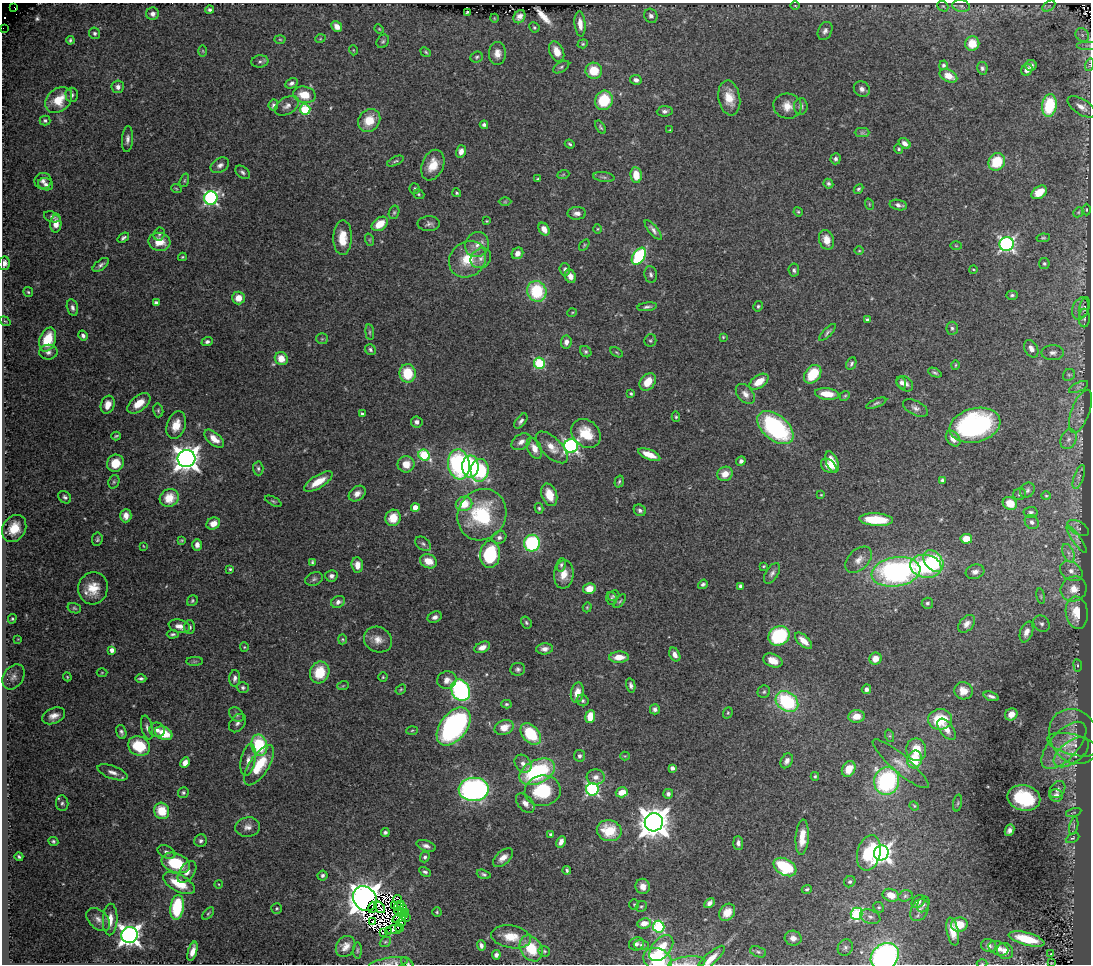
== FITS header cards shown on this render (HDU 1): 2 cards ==
NAXIS1  =                 1089
NAXIS2  =                  962

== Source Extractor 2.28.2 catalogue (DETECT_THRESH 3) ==
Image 1089 x 962 px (HDU 1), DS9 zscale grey, 1 PNG px = 1 image px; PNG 1093 x 966 px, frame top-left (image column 1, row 962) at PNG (2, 3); each listed source drawn as its Kron ellipse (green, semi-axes under 4 px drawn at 4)
Background 0.515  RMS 0.026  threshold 0.0793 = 3 sigma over >= 5 px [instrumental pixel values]
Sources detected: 492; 6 with non-positive FLUX_AUTO (blend fragments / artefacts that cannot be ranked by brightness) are neither listed nor drawn; the other 486 listed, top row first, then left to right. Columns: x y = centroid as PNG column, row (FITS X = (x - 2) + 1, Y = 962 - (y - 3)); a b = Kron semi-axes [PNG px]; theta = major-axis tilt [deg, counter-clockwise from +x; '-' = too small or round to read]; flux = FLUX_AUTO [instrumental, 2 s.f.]
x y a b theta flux
795 6 5 3 - 1.5
943 6 6 5 - 2.4
961 6 9 6 -10 5.1
1049 6 7 4 33 3.5
14 7 3 2 - 470
209 10 4 4 - 4.1
467 12 3 3 - 2.3
153 14 6 6 - 7.8
651 16 7 6 - 6.5
519 17 7 5 57 9.3
494 18 4 3 - 1.5
580 24 13 5 -85 16
337 27 6 5 - 11
534 27 5 5 - 3.1
3 28 2 2 - 80
379 29 5 4 - 1.8
825 31 9 6 63 7.1
95 33 6 5 - 3.9
1082 35 7 6 - 5.7
280 39 5 3 - 1.9
320 39 5 3 - 1.4
70 40 4 3 - 2.6
383 41 7 5 55 3.4
972 43 7 7 - 36
583 44 5 4 - 2.2
1088 45 12 4 0 4.3
353 50 5 3 - 1.4
203 51 6 4 -89 2.2
426 52 5 3 - 2.5
557 52 11 7 -66 23
497 53 11 8 89 14
477 57 6 5 - 3.1
260 61 8 6 8 5.3
943 65 4 4 - 3.8
1031 65 5 5 - 7.7
1089 65 6 4 72 3.1
561 67 9 5 31 3.7
982 68 6 5 - 4.3
1027 70 6 5 - 11
594 71 8 8 - 39
948 76 9 6 -27 24
636 80 6 5 - 6.1
291 83 6 5 - 5.3
118 87 6 6 - 8.3
862 89 8 7 - 8.6
72 95 7 6 - 5.1
304 95 11 8 -11 36
729 98 17 11 -80 29
59 100 15 11 39 40
604 100 10 8 65 73
273 105 5 5 - 4.4
1049 105 11 7 81 97
287 106 13 8 30 9.4
787 106 14 12 -13 22
801 106 8 6 83 5.7
1081 107 16 7 -33 14
305 109 5 5 - 140
665 111 8 5 5 5.9
45 120 5 5 - 4.2
369 120 12 10 49 38
484 125 4 4 - 4.6
600 127 7 3 -56 2.9
670 130 3 3 - 1.8
862 133 7 4 0 4.1
127 139 13 5 86 7.8
905 143 6 4 -40 8.3
570 144 5 4 - 2.8
899 149 5 4 - 2.8
461 151 6 5 - 11
836 159 5 5 - 4.6
395 161 9 4 25 3.2
997 162 9 8 - 68
220 165 10 7 30 8.1
433 165 16 10 67 31
242 172 8 5 -38 4.7
563 175 6 4 20 2.1
636 175 8 5 -83 31
604 177 10 5 -8 4.7
537 179 4 2 - 2
184 180 7 4 70 2.7
43 181 8 8 - 7.4
46 184 7 6 - 6.7
828 184 5 4 - 3.7
176 188 5 3 - 1.8
414 189 5 5 - 2.6
859 189 5 4 - 3.1
1039 192 8 5 35 29
457 193 4 3 - 2.2
419 194 6 4 -21 2.6
211 198 7 6 - 370
505 202 6 4 1 2.1
869 204 6 3 -73 1.8
898 205 9 5 -12 6.7
1086 210 6 3 -90 1.6
394 212 7 5 73 3.1
798 212 5 4 - 2.2
1078 212 5 4 - 2.4
577 213 9 6 1 9.4
52 217 9 5 -17 4.5
487 221 3 2 - 1.8
56 224 9 5 87 18
380 224 9 6 36 32
429 224 11 7 1 6.7
544 229 7 5 -59 16
597 229 5 3 - 1.7
653 230 12 4 -51 6.9
159 234 7 5 64 3.8
123 238 6 3 38 4
343 238 17 9 89 31
1043 238 7 4 8 2.5
370 240 6 4 -72 2.3
826 240 10 7 -72 20
159 242 11 9 -13 30
1007 244 7 7 - 460
477 245 13 11 59 18
584 245 6 3 54 1.8
956 246 6 3 -2 1.8
859 251 4 3 - 1.6
518 253 6 5 - 13
639 256 9 6 55 180
182 257 4 3 - 2.3
481 258 11 9 39 12
468 259 20 17 42 58
4 263 7 5 76 12
1044 263 5 5 - 2.9
101 265 9 5 36 5.4
565 269 6 5 - 5.6
973 269 4 3 - 1.6
794 270 6 5 - 4.2
651 274 8 6 -81 5.1
570 276 7 5 -67 11
537 291 10 9 - 110
28 292 5 4 - 2.6
1012 295 6 4 1 3.5
238 298 6 6 - 21
156 303 4 3 - 4.8
758 306 5 4 - 2.8
72 307 8 5 -75 6.6
647 307 10 4 8 4.7
1084 307 10 5 75 3.5
1080 309 11 8 71 9.5
572 313 5 3 - 1.5
1084 318 9 5 89 4.7
867 320 4 3 - 3.4
5 321 6 3 -35 1.8
952 328 6 6 - 4.6
370 332 8 4 -83 3.2
827 332 11 4 46 4
83 335 5 4 - 5.3
723 337 4 4 - 1.9
48 339 12 8 70 58
322 339 6 5 - 2.9
650 340 6 6 - 3.1
207 342 5 4 - 4.7
566 342 6 5 - 8.7
1031 349 9 6 -60 9.6
370 350 6 5 - 4.2
48 352 9 7 2 8
586 352 6 5 - 3.2
616 352 7 4 -31 2.4
1053 353 11 7 0 7.8
281 359 7 6 - 24
539 363 5 5 - 160
851 364 6 4 63 4.4
955 365 5 3 - 1.8
408 373 9 8 - 61
935 373 7 3 -25 3.3
813 374 10 7 52 63
1069 375 6 5 - 3.5
648 382 10 7 51 27
759 382 11 6 35 30
901 383 6 4 -69 5.6
905 384 9 6 -39 9.9
1078 387 10 4 26 4.6
631 394 4 3 - 2.8
745 394 11 7 -48 11
827 394 12 5 -6 32
845 396 5 4 - 2.4
139 403 13 7 38 27
876 403 11 4 23 4
108 405 9 6 70 17
915 408 14 7 -28 8.3
158 410 7 5 -77 3.1
1081 411 22 9 70 15
362 414 3 3 - 3.3
676 417 5 4 - 2.8
521 421 9 5 52 5.6
417 422 6 5 - 6.4
176 425 14 9 71 27
975 425 26 17 14 360
775 428 21 12 -40 260
586 433 16 13 -42 46
116 436 5 3 - 2.3
214 439 12 6 -40 21
953 439 9 6 -53 15
1069 439 10 7 67 9.6
521 442 10 7 34 11
571 446 7 7 - 490
552 447 20 10 -44 23
534 448 11 6 -64 18
424 455 6 5 - 150
649 455 12 5 -22 26
187 459 9 8 - 1900
741 461 5 4 - 6.3
832 462 11 6 -68 24
115 463 9 8 - 35
406 464 8 8 - 24
459 464 15 11 -82 250
470 466 11 8 88 180
829 466 9 6 -40 14
258 468 7 5 -87 4
480 470 11 9 84 140
725 474 8 7 - 19
1079 477 13 5 70 6
942 481 4 3 - 3.8
114 482 7 5 69 3.2
318 482 16 6 31 31
619 482 6 4 72 3.1
1027 490 8 6 48 5.1
357 494 9 6 38 12
1019 494 6 5 - 4
549 495 12 7 -71 30
821 495 3 3 - 1.5
1046 496 5 4 - 2.2
65 497 7 5 -44 4.5
169 498 10 8 35 31
273 501 9 4 -26 2.8
1010 503 7 6 - 34
464 504 8 7 - 40
415 507 4 4 - 24
539 508 5 4 - 3.2
640 510 6 5 - 5.3
1031 512 7 5 3 4.2
482 515 26 24 59 140
126 516 7 5 86 12
393 518 8 7 - 32
876 520 17 6 -3 74
1032 522 8 6 -48 5.6
213 524 7 6 - 14
14 528 14 11 58 38
1078 528 12 6 -30 6.4
499 537 7 6 - 5.7
97 539 7 5 83 3.6
966 539 6 5 - 36
1077 539 16 4 -55 7.2
181 540 4 3 - 2
532 543 8 8 - 170
423 544 9 6 -37 5.1
197 545 6 5 - 9.4
143 546 3 2 - 1.2
1068 553 10 5 -67 6.9
490 554 13 10 84 120
859 560 16 10 43 16
429 561 9 7 -23 27
933 561 12 8 -52 100
312 562 4 3 - 2.8
357 565 8 6 -84 13
561 565 7 4 80 3.7
764 566 3 2 - 1.7
926 566 16 11 -9 120
230 569 4 4 - 2.4
1071 571 12 9 -33 13
896 572 24 14 9 420
975 572 9 7 16 8.8
772 573 11 6 57 7
564 574 14 10 84 22
331 576 6 5 - 6.6
314 579 9 6 21 5
703 584 5 4 - 4.1
740 586 4 3 - 3.6
93 588 16 14 76 36
589 589 6 5 - 21
1074 589 13 12 - 23
613 596 6 5 - 2.8
1041 596 8 4 -81 2.7
611 599 6 5 - 3.1
192 601 6 5 - 2.9
620 601 8 3 50 2.6
338 602 7 5 29 7
927 603 6 5 - 3.8
587 607 5 4 - 2
74 608 7 5 -17 3.2
1077 613 16 11 -81 42
435 617 7 5 25 6.9
12 619 5 4 - 2.5
526 622 6 5 - 3.2
967 624 10 6 47 10
1041 624 9 7 -46 5.8
179 626 11 6 -15 11
189 627 7 5 90 5.1
1026 632 11 6 71 14
173 634 6 3 3 3.6
779 636 11 9 29 140
18 639 3 3 - 1.2
342 639 5 4 - 2.2
378 640 14 12 -28 18
803 641 10 5 -42 18
244 647 4 4 - 1.9
482 647 8 5 24 10
545 649 8 5 6 8.5
112 650 4 4 - 12
675 654 7 5 -61 8.8
619 657 10 5 2 22
875 659 6 6 - 16
195 661 8 4 0 3.2
773 661 10 6 -21 18
1078 665 6 3 -82 2.2
518 669 7 6 - 4.5
320 672 11 9 72 51
102 673 5 3 - 1.6
13 677 13 10 55 11
67 677 4 3 - 1.7
383 677 4 4 - 2.3
141 678 5 4 - 4
235 678 8 5 86 6.4
447 680 10 8 13 12
631 685 7 4 -78 5.5
343 686 6 3 20 2.4
243 687 6 5 - 4.1
866 689 5 4 - 6.4
401 690 6 4 36 2.4
460 690 11 9 -62 400
963 691 9 8 - 22
764 692 6 6 - 3.2
577 693 10 6 79 21
991 696 8 4 -19 6
583 700 6 5 - 3.7
787 702 12 9 -36 160
506 704 5 4 - 2.7
655 709 5 5 - 5.7
728 713 6 4 70 2.4
1011 714 6 6 - 19
236 715 8 6 -44 5.2
54 716 12 7 23 14
590 716 6 5 - 38
856 716 8 6 5 21
940 719 12 10 8 79
237 723 10 7 51 7.6
454 726 22 13 52 360
504 727 10 7 23 21
147 728 12 5 -77 6.6
947 729 12 6 -53 16
157 730 8 7 - 9
412 730 6 3 3 2.1
121 732 7 5 -71 4.7
164 733 9 6 -24 47
531 734 12 8 -48 82
890 736 6 4 -72 2.8
1074 737 29 24 -58 47
259 745 11 8 -78 110
1064 745 29 14 47 47
1073 745 26 10 -14 19
139 746 11 9 -27 68
916 750 11 10 - 36
1071 752 20 11 36 23
579 756 6 5 - 5.3
625 756 4 4 - 1.9
915 759 9 7 77 57
248 760 16 7 79 14
787 761 8 5 62 8.2
185 763 6 4 65 12
523 764 10 7 -51 9.7
901 764 36 8 -41 23
259 765 23 9 57 68
672 768 4 4 - 7.5
849 769 8 6 63 30
113 772 16 6 -20 11
537 772 19 11 26 180
815 776 4 3 - 2.5
596 777 9 7 -5 10
887 781 14 12 75 250
474 789 15 11 2 550
592 789 6 6 - 320
1057 789 9 7 51 7
543 791 18 15 9 98
622 792 6 5 - 24
183 793 5 5 - 3.3
668 794 5 5 - 5.4
1056 795 6 6 - 9.6
1024 798 17 12 -13 110
62 803 8 6 -84 4.4
525 803 11 7 -48 11
958 803 8 3 79 2.4
914 806 5 4 - 1.8
162 811 8 7 - 45
1074 812 8 3 16 2.1
654 822 9 9 - 3400
1074 826 9 3 77 3.1
248 827 12 9 9 12
1009 830 6 4 65 7.3
609 831 12 10 -11 61
385 833 4 3 - 5.3
551 835 3 3 - 4.7
802 837 18 6 86 27
1072 838 7 4 25 2.8
53 841 5 4 - 3
201 841 6 6 - 5.2
561 842 6 4 64 8.9
738 843 7 5 -86 6.9
426 846 10 5 -20 7.6
166 852 9 6 -26 5.8
869 853 18 11 76 100
881 853 7 7 - 860
19 857 4 3 - 3.5
425 857 5 4 - 4.1
503 858 12 6 42 16
176 863 14 9 -20 83
785 867 12 8 -30 140
567 870 4 3 - 3.2
187 872 12 7 54 11
425 872 6 4 -29 4.3
484 874 7 4 -18 3.7
323 875 5 5 - 4.3
850 882 6 5 - 3.8
179 883 17 8 -27 50
218 884 4 3 - 1.2
643 886 7 7 - 13
807 889 5 4 - 3.3
891 895 8 6 -20 23
905 896 7 5 16 3.8
365 899 13 11 -51 4400
398 899 4 2 - 1.2
918 902 7 5 42 8.9
709 903 6 4 48 7.2
634 904 5 5 - 2.3
923 904 8 5 65 3.9
395 906 2 2 - 1
399 906 6 4 44 0.79
641 906 6 5 - 3
177 907 12 6 82 120
372 907 6 2 74 1.8
380 907 6 3 -53 1.4
879 907 6 5 - 3
277 908 5 5 - 2.7
403 909 5 3 - 2.2
919 910 12 8 62 10
399 912 5 2 - 0.2
437 912 4 4 - 2.2
727 912 9 7 53 18
406 913 3 2 - 0.37
208 914 7 4 47 2.7
857 914 6 6 - 190
400 917 8 2 28 0.84
870 917 10 6 -20 7
406 918 2 2 - 3.1
98 919 14 9 -43 12
110 920 16 7 87 22
373 922 2 2 - 1.8
401 923 4 2 - 2.6
644 923 7 5 10 19
959 925 8 7 - 35
659 927 6 6 - 210
399 928 4 2 - 1.9
394 930 8 3 9 6
388 931 3 2 - 0.26
953 932 14 6 -78 22
383 933 3 2 - 5.1
130 935 8 8 - 1300
511 937 20 11 -10 36
793 938 8 7 - 12
1026 939 18 6 -15 63
385 942 6 4 42 3.2
636 944 7 6 - 6.1
481 945 5 4 - 6.2
641 945 7 5 -3 4.1
346 946 11 9 54 14
989 946 8 6 -19 8.7
531 948 14 10 -57 56
661 948 15 9 50 37
845 948 8 7 - 5.4
998 948 10 6 -21 11
357 950 8 4 90 2.9
193 951 10 4 74 14
544 951 6 5 - 2.6
1005 951 8 7 - 15
758 952 8 5 -21 3.6
1051 954 3 3 - 4.6
496 955 4 4 - 6.8
885 957 15 12 39 460
711 959 18 6 43 17
657 960 15 11 -24 140
388 963 20 5 9 9.6
407 963 7 4 -40 3.1
687 963 18 6 6 11
1051 963 4 3 - 1.2
982 964 5 3 - 1.7
At the frame edge (FLAGS 8, measured only in part): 12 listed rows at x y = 3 28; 1088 45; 1089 65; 4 263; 885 957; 711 959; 657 960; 388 963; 407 963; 687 963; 1051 963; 982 964
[6 non-positive-flux detections neither listed nor drawn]